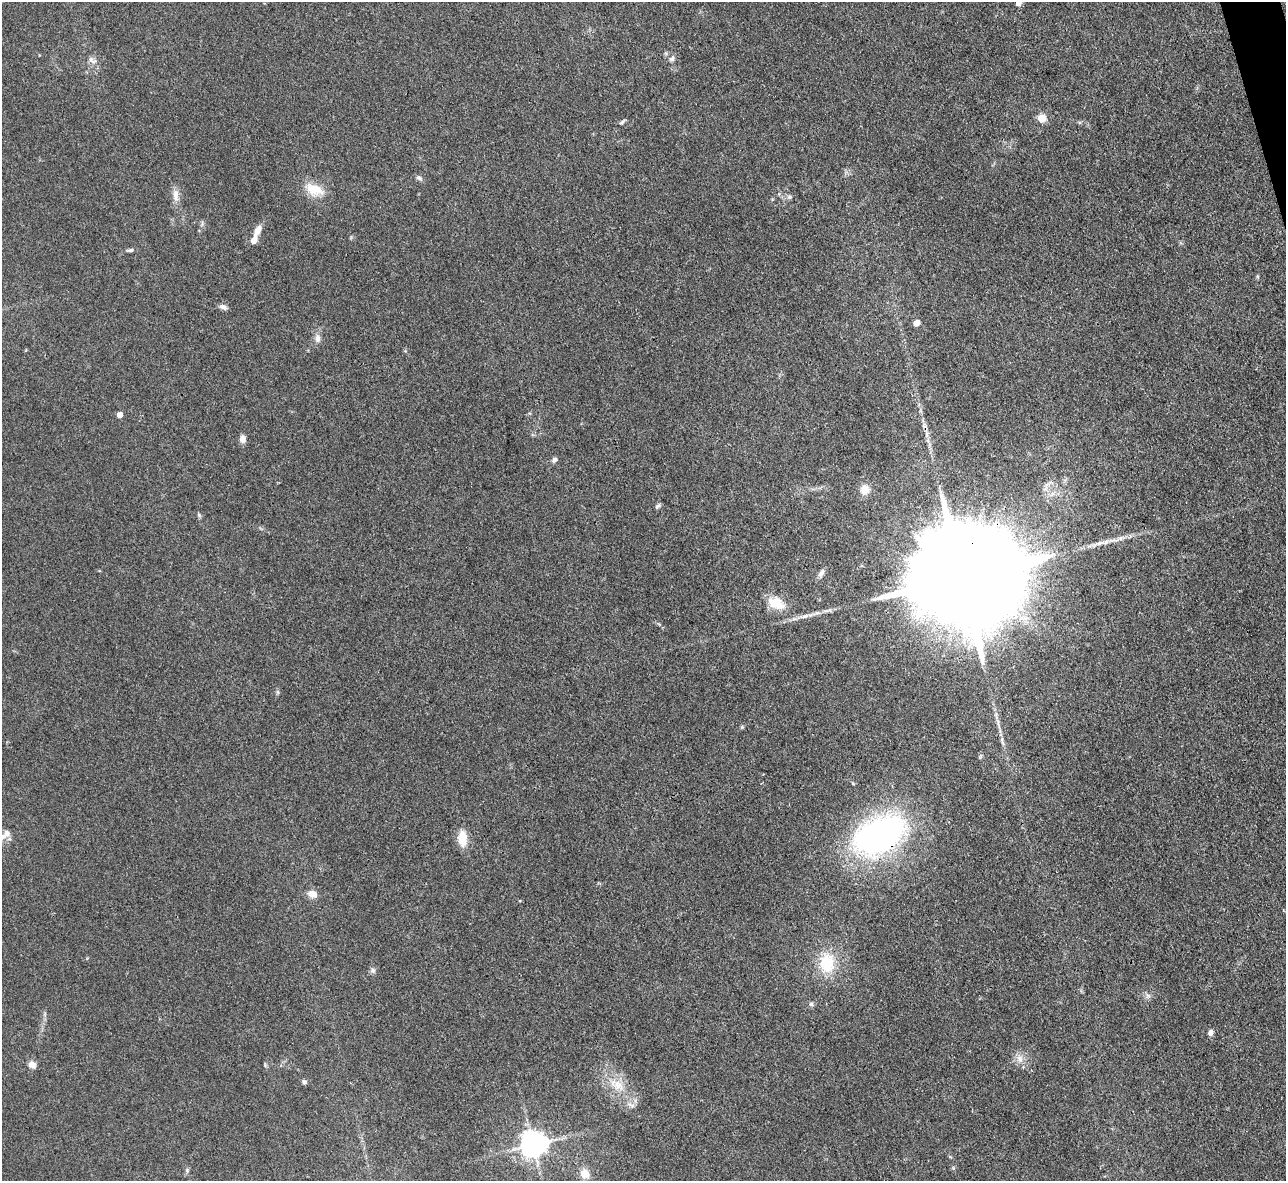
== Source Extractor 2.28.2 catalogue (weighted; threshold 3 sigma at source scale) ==
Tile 10 of 4 x 4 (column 2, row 3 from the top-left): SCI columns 1285-2568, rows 1440-2618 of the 5139 x 5115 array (HDU 1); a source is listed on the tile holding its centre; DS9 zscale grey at full resolution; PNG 1288 x 1183 px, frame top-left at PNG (2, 2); no overlay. Shown black and unused: <1% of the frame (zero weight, under 3 of 4 exposures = <1% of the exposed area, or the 3 px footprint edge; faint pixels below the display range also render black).
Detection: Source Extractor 2.28.2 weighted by HDU 2 'WHT'; one run over the whole footprint, this tile lists its part. Background 0.059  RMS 0.0053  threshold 0.0241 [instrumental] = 3 sigma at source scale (4.5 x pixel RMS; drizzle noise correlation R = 1.50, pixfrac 1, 0.05/0.05 arcsec/px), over >= 5 px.
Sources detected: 46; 1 cosmic-ray / hot-pixel residue — not listed; the other 45 listed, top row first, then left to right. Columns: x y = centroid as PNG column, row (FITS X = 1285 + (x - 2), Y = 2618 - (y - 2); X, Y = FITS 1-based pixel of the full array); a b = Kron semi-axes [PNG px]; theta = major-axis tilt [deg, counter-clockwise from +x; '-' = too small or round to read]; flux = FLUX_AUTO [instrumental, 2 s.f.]
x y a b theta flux
1018 3 5 4 - 3.8
672 59 9 6 61 1.9
92 60 14 7 -39 2.6
1042 118 5 5 - 18
622 122 10 3 38 0.98
419 178 10 5 -26 1.4
315 189 25 13 -20 11
176 195 19 7 -85 4.4
789 197 7 5 -20 1.3
257 231 15 7 61 4.8
254 241 6 5 - 5.2
130 250 9 5 4 1.2
223 307 9 6 -21 2.1
916 323 5 4 - 7.5
318 338 12 7 -84 3
120 415 4 4 - 4.4
927 435 7 4 -72 1.3
242 439 9 7 86 2.8
554 460 7 5 47 1.6
865 490 11 9 81 6.4
657 506 8 5 45 1.2
199 515 7 4 -46 0.87
821 573 12 6 62 2.1
962 578 46 21 10 30000
776 603 24 15 -23 12
805 616 16 5 18 3.2
1002 739 9 4 -89 1.3
853 783 5 4 - 0.6
7 834 12 10 -74 4
879 835 53 31 29 170
462 838 14 9 -86 11
312 894 12 8 -23 4.5
827 963 25 18 89 20
373 970 8 6 -69 1.4
1148 996 8 6 44 1.7
811 1004 6 6 - 1.1
1210 1032 7 6 - 2.4
1020 1059 11 9 -66 3.9
32 1065 9 8 - 3.4
304 1082 6 6 - 1.2
618 1085 21 13 -40 11
631 1105 14 5 -25 2.1
533 1145 8 8 - 670
187 1170 7 5 -71 1.1
585 1174 11 10 - 5.6
Overlapping masked pixels (flux is a lower limit): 2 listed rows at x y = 962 578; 879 835
Isophote crosses this tile's border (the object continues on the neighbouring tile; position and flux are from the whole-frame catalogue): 1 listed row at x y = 1018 3